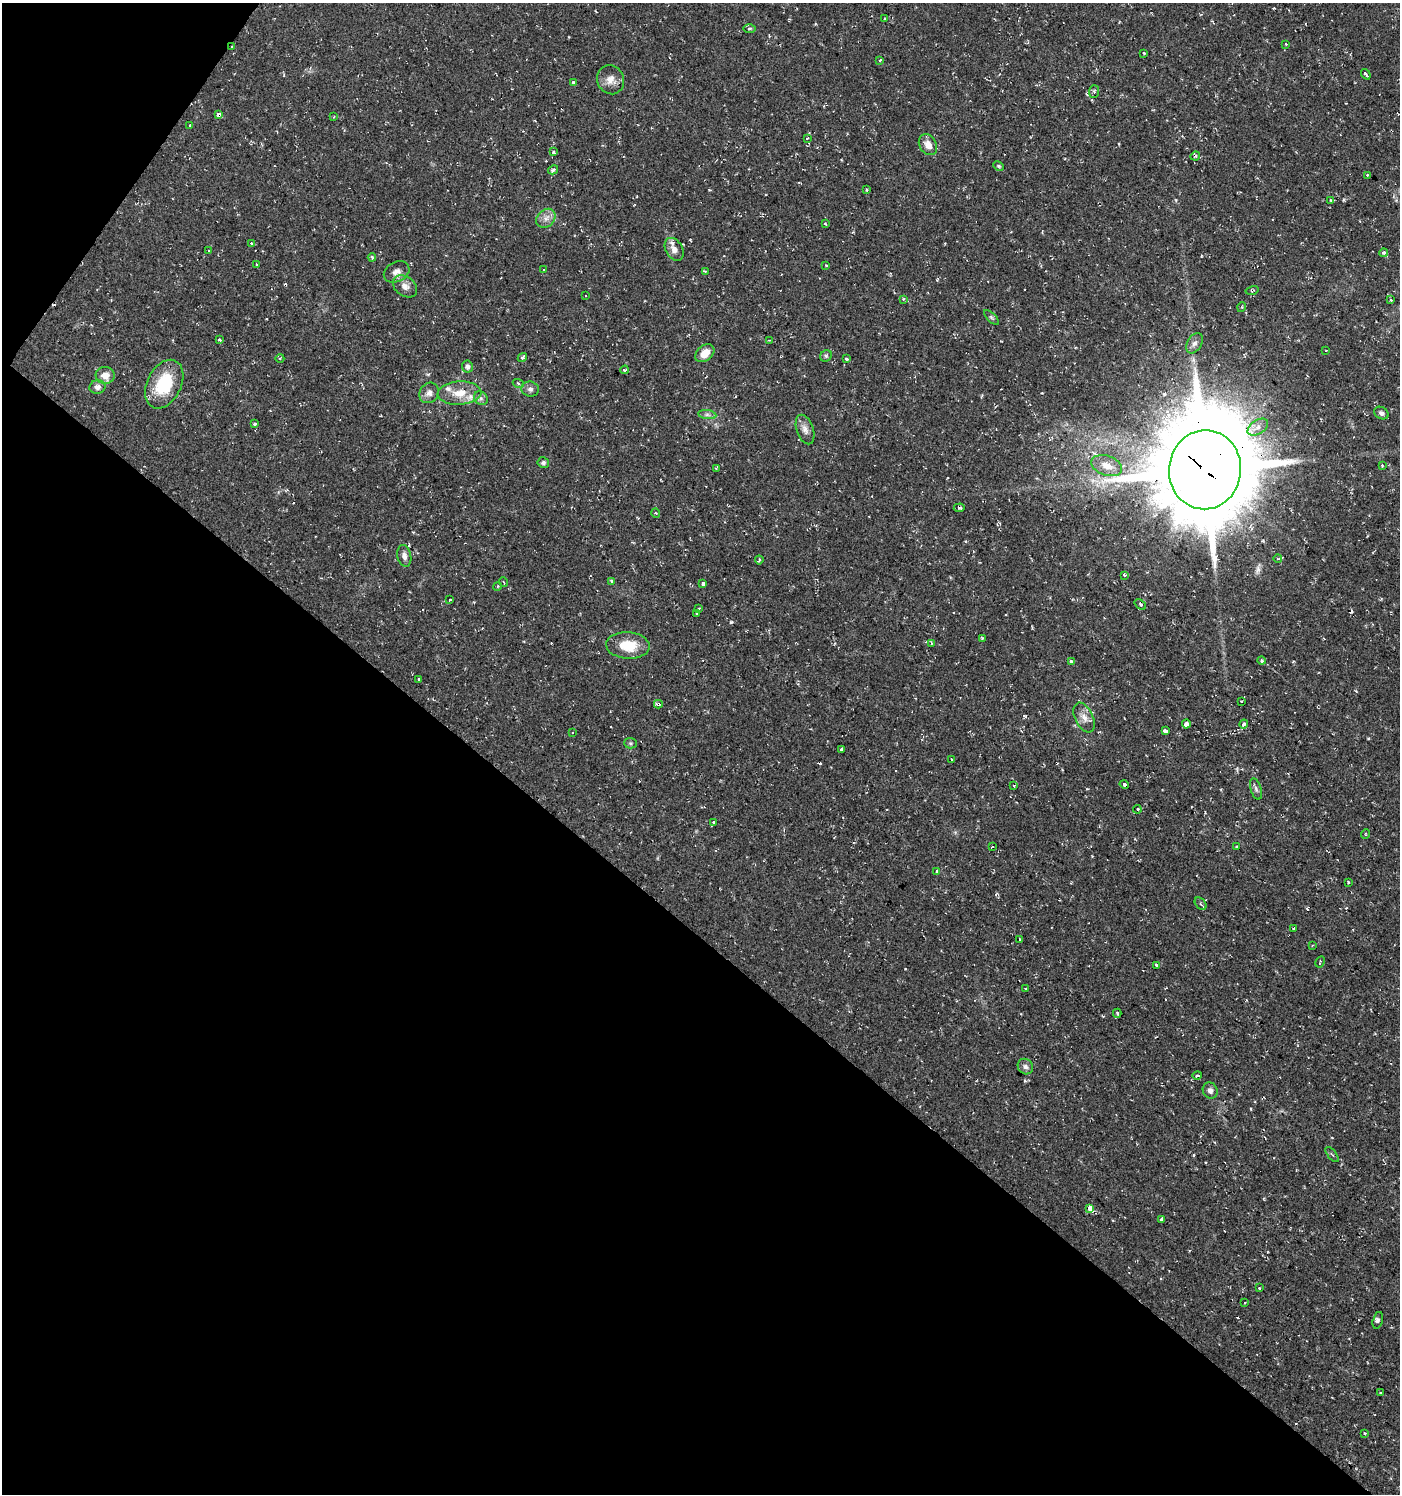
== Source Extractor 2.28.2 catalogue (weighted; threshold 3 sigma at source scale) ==
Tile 9 of 4 x 4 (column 1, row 3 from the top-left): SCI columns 247-1644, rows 1493-2984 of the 6013 x 5974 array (HDU 1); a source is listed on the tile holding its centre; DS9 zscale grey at full resolution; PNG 1402 x 1496 px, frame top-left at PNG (2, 3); each listed source drawn as its Kron ellipse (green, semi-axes under 4 px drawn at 4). Shown black and unused: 40% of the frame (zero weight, under 2 of 3 exposures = <1% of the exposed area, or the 3 px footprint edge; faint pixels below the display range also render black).
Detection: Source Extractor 2.28.2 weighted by HDU 2 'WHT'; one run over the whole footprint, this tile lists its part. Background 0.0374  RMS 0.004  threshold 0.018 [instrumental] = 3 sigma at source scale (4.5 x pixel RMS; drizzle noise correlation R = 1.50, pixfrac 1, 0.0396/0.0396 arcsec/px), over >= 5 px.
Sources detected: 145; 13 cosmic-ray / hot-pixel residue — neither listed nor drawn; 3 inside a brighter listed object's ellipse — not listed separately; the other 129 listed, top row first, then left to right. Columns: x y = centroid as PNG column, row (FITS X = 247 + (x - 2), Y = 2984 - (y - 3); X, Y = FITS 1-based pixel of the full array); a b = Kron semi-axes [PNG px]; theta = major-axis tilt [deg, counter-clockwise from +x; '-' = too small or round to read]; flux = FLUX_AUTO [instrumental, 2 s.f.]
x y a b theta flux
885 19 3 3 - 2.8
749 28 6 3 1 0.58
1286 44 3 2 - 0.41
232 47 3 3 - 0.5
1144 53 3 3 - 0.32
880 60 3 2 - 0.82
1366 74 5 3 - 1.5
611 80 15 13 -65 3.8
573 82 4 3 - 1.3
1094 91 6 5 - 0.67
219 115 4 4 - 15
334 117 3 3 - 0.33
190 125 3 2 - 0.37
807 138 4 3 - 0.36
928 145 11 8 -60 3.7
554 152 4 3 - 1.6
1195 156 5 3 - 0.81
999 166 5 3 - 0.51
553 170 5 4 - 0.83
1367 175 2 2 - 0.43
866 190 4 2 - 0.37
1331 200 3 3 - 0.78
546 218 11 8 43 2.4
825 223 4 3 - 0.43
251 243 3 3 - 0.79
674 249 12 8 -59 2.7
209 251 3 2 - 0.79
1383 253 4 4 - 0.97
372 257 4 3 - 0.57
257 265 3 3 - 0.86
826 265 3 2 - 0.49
544 270 3 3 - 0.55
705 271 3 3 - 0.43
397 272 13 10 27 2.6
405 286 13 9 -37 3
1252 290 7 3 14 0.52
586 295 3 3 - 0.71
903 299 3 3 - 0.37
1391 300 3 3 - 0.51
1242 307 5 3 - 0.47
991 317 10 4 -45 0.74
219 340 3 3 - 0.96
769 340 4 2 - 0.3
1194 343 11 7 58 1.7
1326 350 3 2 - 0.27
705 353 11 7 41 4.3
826 356 6 5 - 0.72
280 358 4 3 - 0.37
522 358 5 3 - 0.69
846 359 4 3 - 0.51
467 366 6 5 - 1.5
625 370 4 3 - 0.73
105 375 9 8 - 3.7
518 383 5 3 - 0.45
164 384 26 17 63 19
97 387 8 6 9 1.7
530 389 9 7 -8 1.4
429 393 11 9 55 2.2
460 393 22 11 4 7.3
481 398 7 6 - 1.2
1381 413 7 5 -31 1.1
707 415 9 4 -8 1.2
254 424 3 3 - 3.4
1258 427 11 7 33 2.6
805 430 15 8 -71 2.6
543 463 6 5 - 0.94
1382 465 4 4 - 0.34
1107 466 16 9 -20 4.7
716 468 4 3 - 0.45
1205 470 39 36 84 5600
959 508 5 3 - 0.81
656 513 5 3 - 0.33
404 556 11 7 -77 1.8
1278 559 4 3 - 0.3
759 560 4 3 - 0.62
1124 575 3 3 - 0.86
612 581 4 3 - 0.5
504 582 5 3 - 0.38
703 584 4 3 - 3.7
498 586 4 3 - 0.4
450 600 3 3 - 1.3
1140 604 6 3 -39 0.54
699 609 4 3 - 0.59
697 613 3 3 - 3.6
982 638 3 3 - 0.48
931 643 4 2 - 0.39
628 645 22 13 -3 10
1071 661 3 3 - 5.6
1261 661 4 4 - 0.62
419 679 3 3 - 2
1241 701 3 3 - 0.76
658 704 4 3 - 2.4
1084 717 16 9 -64 3.2
1186 724 4 4 - 1.5
1244 724 4 4 - 2.1
1165 731 4 3 - 2.3
572 733 2 2 - 0.37
631 743 6 5 - 0.66
841 750 3 3 - 1.1
951 759 3 2 - 0.32
1124 784 5 3 - 2.3
1014 786 4 3 - 0.3
1256 789 11 5 -72 1.1
1137 809 4 4 - 1.1
713 822 3 3 - 0.74
1365 834 5 3 - 0.31
992 847 3 2 - 0.32
1236 847 3 3 - 3.3
937 871 3 3 - 2.6
1348 882 3 2 - 0.97
1201 904 7 5 -50 0.92
1294 928 3 3 - 0.5
1020 940 4 3 - 0.6
1312 945 3 2 - 0.33
1320 962 6 2 60 0.35
1157 965 4 3 - 0.49
1025 988 3 2 - 0.33
1117 1013 4 4 - 0.53
1025 1067 8 7 - 1.4
1197 1076 5 4 - 1.2
1210 1091 8 7 - 1.6
1332 1154 9 2 -50 0.5
1090 1208 4 4 - 19
1161 1219 4 3 - 2
1259 1288 3 3 - 1.4
1245 1303 4 3 - 0.51
1378 1320 8 5 75 1
1380 1393 3 2 - 0.33
1365 1433 3 3 - 1.1
Overlapping masked pixels (flux is a lower limit): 6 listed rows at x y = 232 47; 219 115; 1252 290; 1205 470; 658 704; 1124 784
Unlisted compact peaks at least as high as the median listed source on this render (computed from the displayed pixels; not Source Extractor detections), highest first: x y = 731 622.